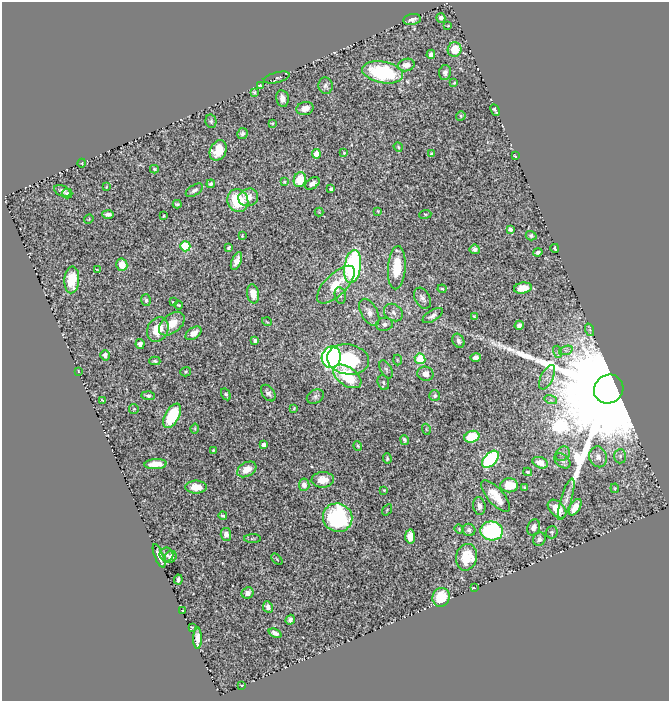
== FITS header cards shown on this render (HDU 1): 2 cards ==
NAXIS1  =                  667
NAXIS2  =                  699

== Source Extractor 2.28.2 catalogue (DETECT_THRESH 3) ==
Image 667 x 699 px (HDU 1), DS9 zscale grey, 1 PNG px = 1 image px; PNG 671 x 703 px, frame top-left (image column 1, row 699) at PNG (2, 2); each listed source drawn as its Kron ellipse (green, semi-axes under 4 px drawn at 4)
Background 0.735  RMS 0.014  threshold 0.0417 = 3 sigma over >= 5 px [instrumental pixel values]
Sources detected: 167; all 167 listed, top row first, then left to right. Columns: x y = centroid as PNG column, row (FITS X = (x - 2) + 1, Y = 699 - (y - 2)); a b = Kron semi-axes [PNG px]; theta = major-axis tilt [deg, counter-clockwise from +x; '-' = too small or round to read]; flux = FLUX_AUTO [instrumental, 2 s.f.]
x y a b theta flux
441 18 5 4 - 3.2
412 20 9 5 10 4.1
448 26 3 2 - 0.66
455 49 7 7 - 19
431 54 5 4 - 2.9
406 65 8 6 14 6.3
383 72 21 10 -10 86
445 72 7 6 - 3.8
277 78 13 5 14 2.2
454 83 4 3 - 1.1
260 85 4 2 - 1
326 86 8 7 - 3
254 92 3 3 - 1.1
282 98 8 6 -80 5.7
305 108 9 6 15 8.4
495 110 6 3 -64 2.1
461 116 5 4 - 1.2
211 121 7 5 -76 2
272 123 3 3 - 0.85
242 133 6 5 - 2.4
398 147 5 4 - 1.1
218 150 10 8 65 18
344 153 3 3 - 1
316 154 4 4 - 12
431 154 3 3 - 0.97
515 156 3 2 - 0.82
82 163 4 3 - 0.79
154 169 4 3 - 1.3
300 180 7 6 - 25
284 182 3 3 - 0.95
312 183 8 5 35 4
211 184 4 3 - 2.6
106 187 3 2 - 0.75
331 189 3 3 - 1.8
194 190 9 5 32 3
62 191 8 5 -23 2.8
67 193 5 5 - 2.2
248 197 10 8 22 11
238 201 11 10 - 44
177 204 4 3 - 1.4
378 211 3 2 - 0.92
319 212 4 4 - 0.78
108 214 6 3 -2 3.3
425 214 6 3 7 0.99
164 216 3 2 - 1.1
89 219 5 4 - 0.79
510 229 4 4 - 2.5
242 236 2 2 - 0.77
531 236 5 4 - 2.3
185 246 5 5 - 59
229 248 4 3 - 1.5
555 248 4 3 - 1.3
475 249 5 4 - 2.8
538 252 4 4 - 2.3
236 261 9 4 67 5.5
122 265 6 5 - 14
353 266 17 8 81 200
397 268 21 9 86 31
97 269 3 2 - 0.53
72 280 13 7 86 27
336 285 24 11 45 26
523 288 9 5 9 13
442 289 4 3 - 1.1
253 294 10 6 -79 11
340 295 8 5 -79 2.1
422 298 11 7 -60 4.3
146 300 6 5 - 2.1
173 302 3 2 - 0.83
178 305 4 3 - 1.1
369 312 15 8 -61 7.3
393 313 10 8 -37 4.5
433 316 11 5 33 3.5
475 317 4 3 - 1.3
267 322 5 3 - 0.78
172 324 15 9 41 15
384 324 8 6 8 3
519 325 5 4 - 2.9
158 329 13 10 62 21
590 330 6 4 -72 1.5
194 333 9 5 34 7.9
255 340 4 3 - 2
458 341 7 5 -58 3.8
140 344 5 4 - 3.9
566 350 7 4 18 2.4
558 352 6 4 -73 1.4
105 355 5 4 - 4.2
331 357 10 9 - 230
476 357 5 4 - 3
348 359 21 15 -10 53
420 359 5 5 - 57
397 360 5 3 - 0.99
155 361 5 4 - 1.6
386 369 10 5 -62 2.3
78 371 3 2 - 0.53
186 372 5 4 - 1.4
425 374 8 7 - 6.6
347 376 16 9 -34 57
547 377 13 6 64 4.9
383 383 7 5 -74 2.4
609 389 15 14 - 73000
268 393 9 6 -53 3.1
226 394 6 4 -59 1.8
148 396 6 4 -2 1.8
315 396 9 6 28 2.7
435 396 5 5 - 2.1
102 400 4 2 - 0.71
551 400 6 4 -17 1.6
294 408 3 2 - 0.85
134 409 5 4 - 1.2
172 416 13 7 62 47
195 428 5 3 - 0.99
426 429 5 3 - 0.96
472 437 8 5 21 32
404 440 5 3 - 1.7
264 445 4 4 - 4.7
358 446 5 3 - 0.95
213 450 3 2 - 0.73
563 454 8 6 43 2.8
620 456 7 6 - 2.5
598 457 10 8 -75 5.6
387 458 5 4 - 1.7
490 459 10 6 46 150
562 461 9 6 -40 2.7
540 463 8 5 -23 10
156 464 11 5 4 13
247 469 10 7 30 12
528 472 4 3 - 1.3
323 480 11 7 3 11
304 485 6 5 - 5.1
509 485 9 7 0 20
196 487 11 6 0 13
524 487 3 2 - 0.94
615 488 4 3 - 0.91
384 490 3 3 - 0.81
496 496 19 8 -49 16
566 499 21 5 73 6.3
479 506 9 6 -82 3.8
575 507 9 5 59 9.9
557 509 11 7 -45 12
387 510 6 3 54 0.83
223 516 4 3 - 1.6
338 518 15 14 - 110
534 527 8 6 73 5.4
459 529 4 4 - 0.8
469 530 6 6 - 2.7
492 531 11 9 -5 120
552 532 6 6 - 1.6
226 534 6 5 - 6
410 537 7 5 -84 16
252 539 8 4 1 1.3
539 539 7 6 - 3.6
166 555 7 7 - 3.4
159 556 13 4 -68 7.7
171 557 6 5 - 6
466 557 13 10 77 30
277 559 7 2 -46 0.85
178 580 5 3 - 2.4
474 588 4 2 - 1.5
248 593 6 5 - 4.4
441 597 9 8 - 28
268 607 6 5 - 4.1
182 611 3 2 - 0.91
290 620 5 4 - 3.3
192 627 4 2 - 0.75
275 633 7 4 -24 4.6
198 638 11 4 90 5.6
242 685 3 2 - 0.54